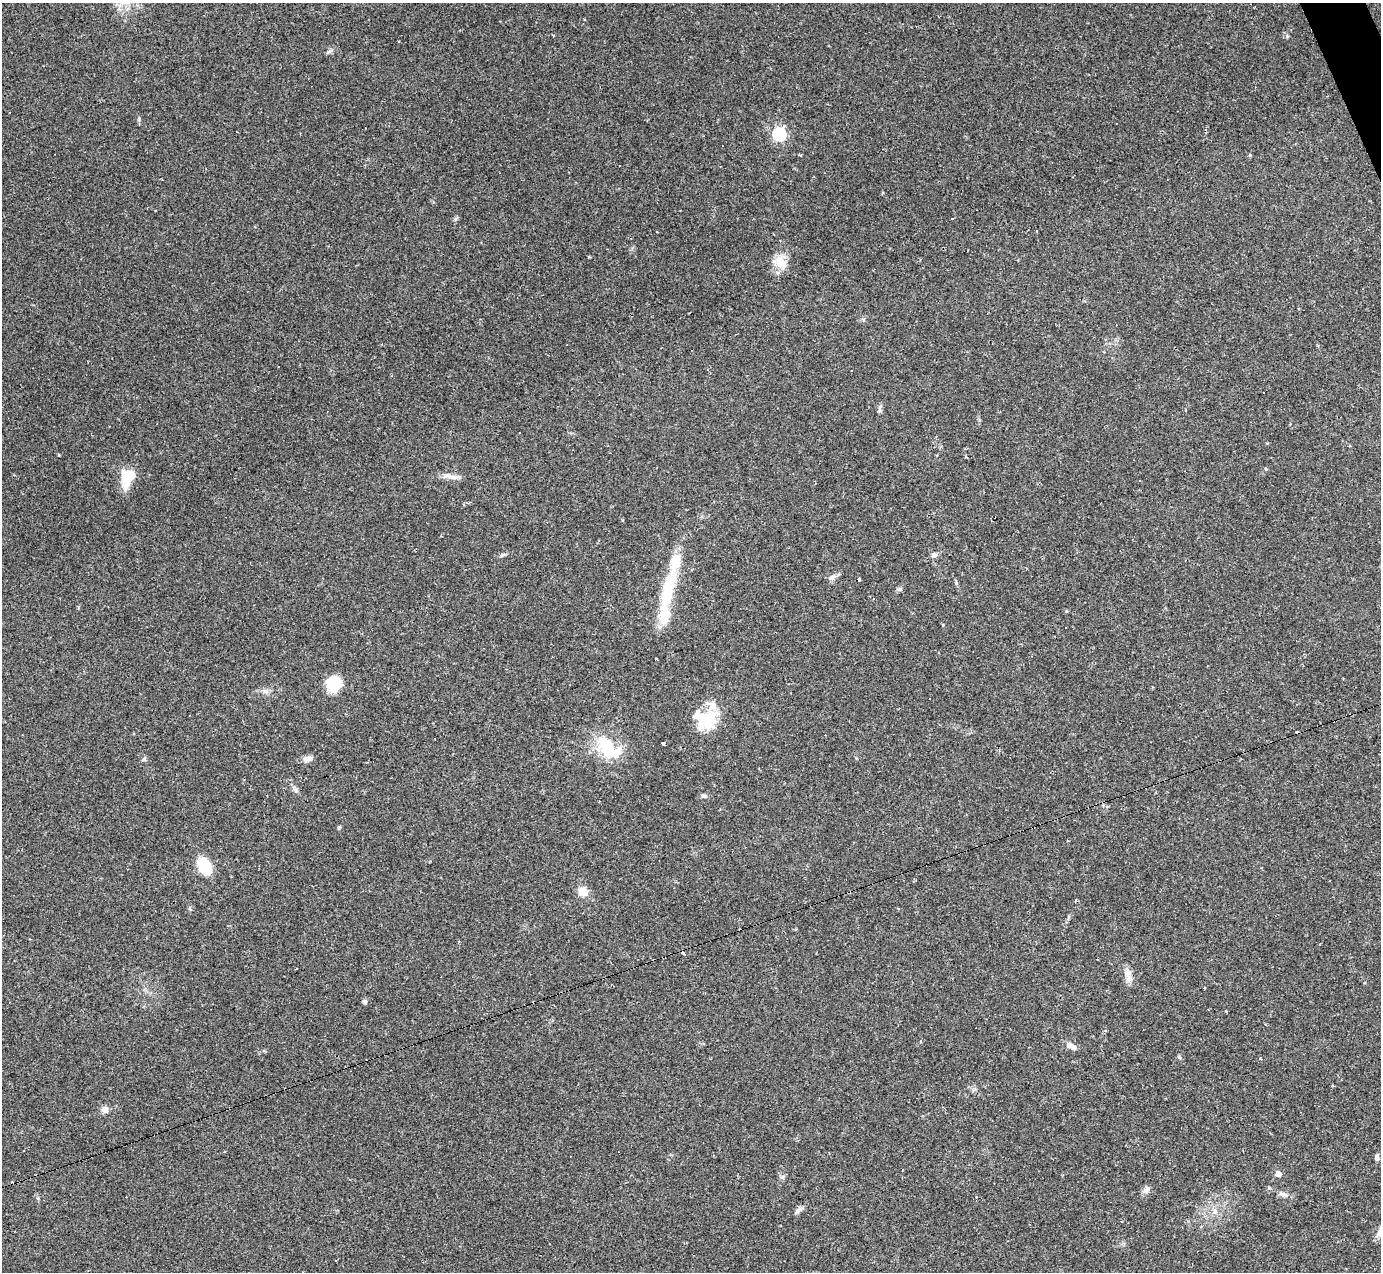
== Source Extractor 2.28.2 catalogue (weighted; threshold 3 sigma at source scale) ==
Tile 10 of 4 x 4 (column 2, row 3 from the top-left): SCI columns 1381-2759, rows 1546-2815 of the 5518 x 5503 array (HDU 1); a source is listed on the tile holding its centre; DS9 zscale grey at full resolution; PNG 1383 x 1274 px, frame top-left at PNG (2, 3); no overlay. Shown black and unused: <1% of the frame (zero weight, under 2 of 3 exposures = <1% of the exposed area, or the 3 px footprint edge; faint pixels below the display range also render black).
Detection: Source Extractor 2.28.2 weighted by HDU 2 'WHT'; one run over the whole footprint, this tile lists its part. Background 0.0882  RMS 0.006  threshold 0.0271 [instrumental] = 3 sigma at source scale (4.5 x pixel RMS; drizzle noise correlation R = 1.50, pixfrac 1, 0.05/0.05 arcsec/px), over >= 5 px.
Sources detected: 52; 13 cosmic-ray / hot-pixel residue — not listed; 5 inside a brighter listed object's ellipse — not listed separately; the other 34 listed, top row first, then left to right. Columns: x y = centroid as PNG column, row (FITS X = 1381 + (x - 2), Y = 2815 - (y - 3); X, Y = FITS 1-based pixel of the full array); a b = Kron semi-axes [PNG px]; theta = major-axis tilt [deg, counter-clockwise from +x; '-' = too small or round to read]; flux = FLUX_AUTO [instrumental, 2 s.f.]
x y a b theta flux
329 51 10 4 22 1.4
779 134 6 6 - 100
781 262 18 12 -57 9.2
519 433 2 2 - 0.43
452 476 25 5 -10 3.9
127 477 22 14 71 15
1140 480 2 2 - 0.46
934 555 7 6 - 2
832 577 10 6 16 2.1
899 589 6 6 - 1.1
667 592 52 17 77 29
334 684 17 16 - 16
265 691 8 5 -44 1.6
707 720 24 22 5 25
663 743 3 3 - 0.74
608 747 31 18 -43 31
308 759 11 7 16 3.4
704 796 7 6 - 1.5
339 827 5 4 - 0.77
204 866 13 8 -58 29
582 892 13 12 - 5.8
1129 979 11 10 - 3.8
365 1001 6 6 - 1.3
1069 1045 8 7 - 2.3
105 1110 10 9 - 2.9
1377 1157 8 5 -89 1.7
902 1170 3 2 - 0.36
1278 1174 5 4 - 5.7
782 1177 7 5 44 1.3
1146 1190 11 7 46 2.6
1283 1194 14 5 -13 2.5
798 1211 11 6 40 2.1
1215 1211 7 6 - 2
1380 1231 18 6 61 3.8
Isophote crosses this tile's border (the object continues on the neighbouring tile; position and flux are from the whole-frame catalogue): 1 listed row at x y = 1380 1231
Unlisted compact peaks at least as high as the median listed source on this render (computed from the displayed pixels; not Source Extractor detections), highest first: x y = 144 759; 1287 36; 139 119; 1179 1057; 59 455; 1250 155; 502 555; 956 583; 880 410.